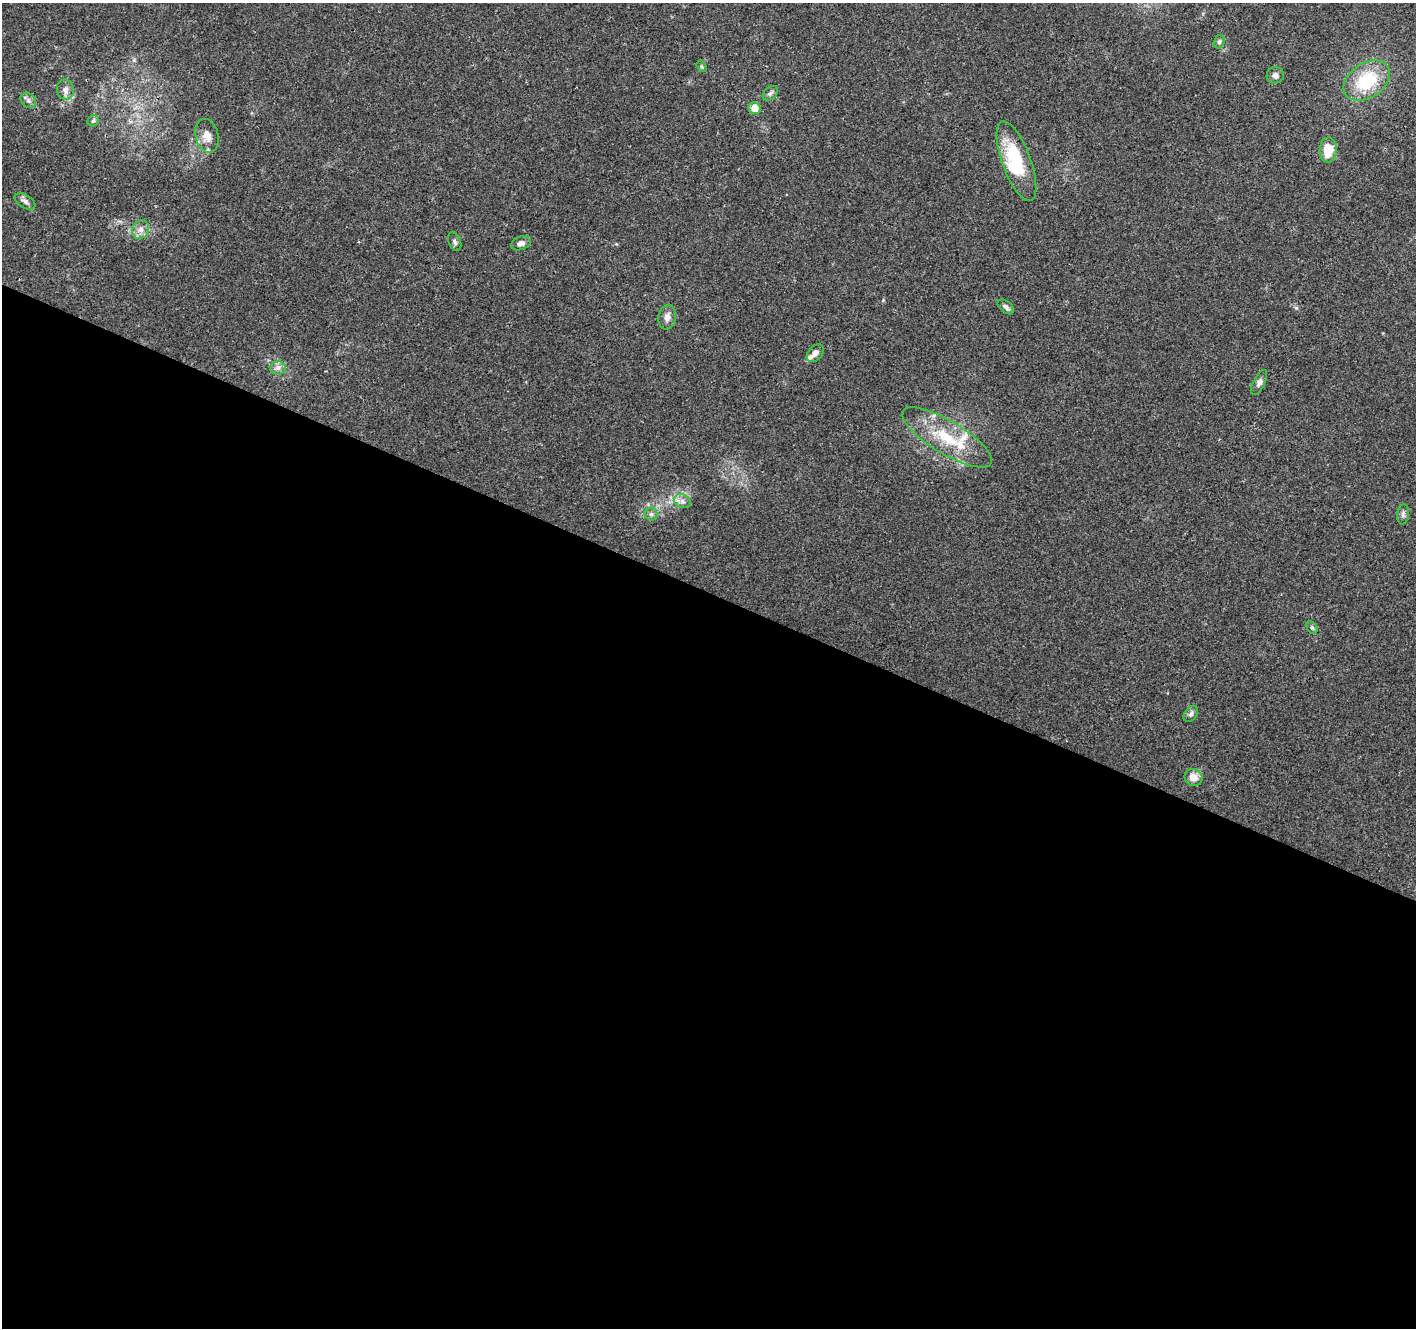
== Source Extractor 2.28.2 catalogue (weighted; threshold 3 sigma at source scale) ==
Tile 14 of 4 x 4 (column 2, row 4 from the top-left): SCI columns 1421-2834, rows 210-1535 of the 5672 x 5786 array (HDU 1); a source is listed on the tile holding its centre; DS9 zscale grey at full resolution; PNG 1418 x 1330 px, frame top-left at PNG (2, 3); each listed source drawn as its Kron ellipse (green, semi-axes under 4 px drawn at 4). Shown black and unused: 56% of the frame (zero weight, under 3 of 4 exposures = <1% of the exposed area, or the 3 px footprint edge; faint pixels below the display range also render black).
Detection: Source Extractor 2.28.2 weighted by HDU 2 'WHT'; one run over the whole footprint, this tile lists its part. Background 0.0474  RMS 0.0039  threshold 0.0174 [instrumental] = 3 sigma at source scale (4.5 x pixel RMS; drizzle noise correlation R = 1.50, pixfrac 1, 0.0396/0.0396 arcsec/px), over >= 5 px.
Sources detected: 33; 1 inside a brighter object's white glare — neither listed nor drawn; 4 inside a brighter listed object's ellipse — not listed separately; the other 28 listed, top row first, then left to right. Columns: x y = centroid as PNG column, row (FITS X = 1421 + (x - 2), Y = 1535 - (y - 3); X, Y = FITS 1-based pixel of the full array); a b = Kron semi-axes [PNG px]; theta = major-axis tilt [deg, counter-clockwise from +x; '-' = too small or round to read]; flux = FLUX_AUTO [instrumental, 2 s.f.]
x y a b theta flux
1219 42 7 5 74 0.87
702 66 6 4 -57 0.56
1275 75 8 8 - 1.7
1367 81 25 17 34 21
65 90 10 8 -81 2.3
770 93 9 6 41 0.99
28 100 9 6 -46 1.4
754 108 6 6 - 4.6
93 121 6 5 - 0.76
207 136 17 11 -77 3.7
1328 150 12 8 87 7.7
1016 161 42 14 -70 23
25 201 11 6 -34 1.4
141 229 10 8 64 2.5
455 241 10 6 -69 1.2
521 243 10 6 19 1.7
1006 307 9 5 -40 1.2
667 317 12 8 80 2.5
815 353 10 7 49 1.9
278 368 8 6 2 1.7
1259 382 13 6 64 1.4
947 437 51 16 -31 19
682 501 8 6 -28 1.6
651 514 6 6 - 1.1
1403 514 10 6 83 1.2
1312 628 7 5 -62 0.7
1191 714 9 6 53 1.1
1193 777 9 8 - 4.1